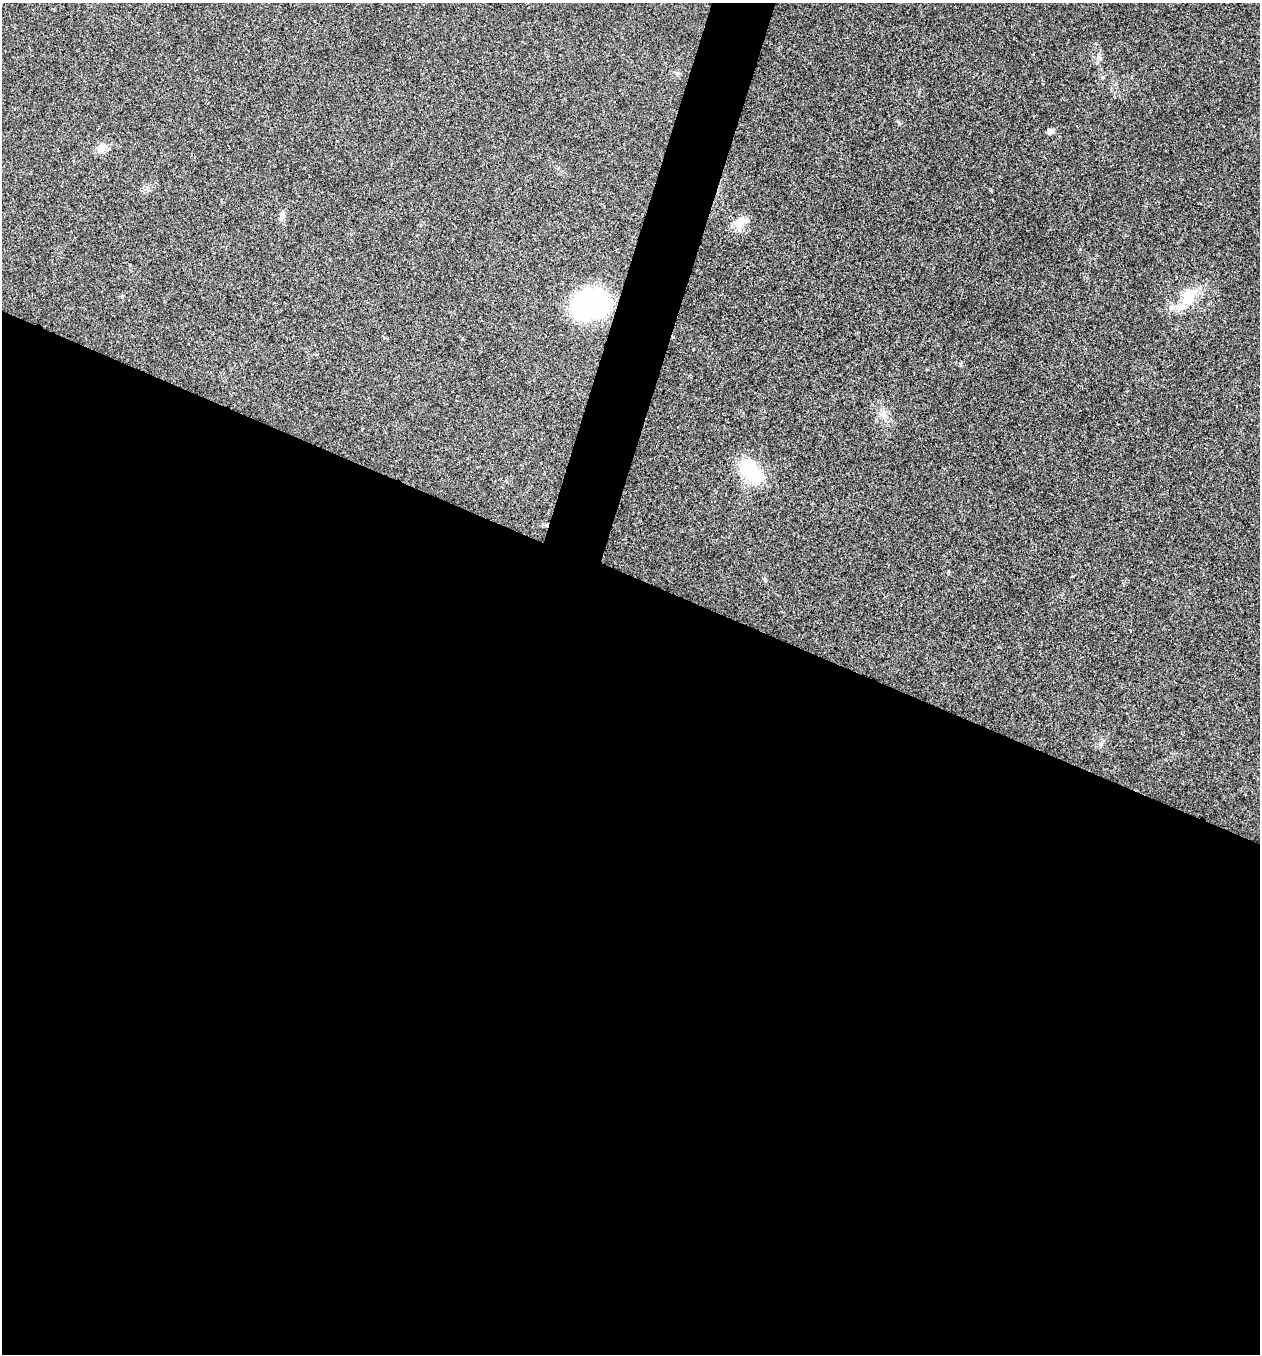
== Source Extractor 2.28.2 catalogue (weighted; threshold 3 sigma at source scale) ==
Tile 14 of 4 x 4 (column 2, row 4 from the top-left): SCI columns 1525-2782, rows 3-1354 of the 5432 x 5418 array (HDU 1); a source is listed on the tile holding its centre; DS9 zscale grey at full resolution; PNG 1262 x 1356 px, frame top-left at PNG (2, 3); no overlay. Shown black and unused: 60% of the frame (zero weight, under 3 of 4 exposures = <1% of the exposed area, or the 3 px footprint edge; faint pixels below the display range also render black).
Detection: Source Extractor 2.28.2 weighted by HDU 2 'WHT'; one run over the whole footprint, this tile lists its part. Background 0.0221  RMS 0.0041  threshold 0.0183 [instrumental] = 3 sigma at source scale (4.5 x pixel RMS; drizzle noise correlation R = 1.50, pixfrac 1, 0.05/0.05 arcsec/px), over >= 5 px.
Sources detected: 11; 1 inside a brighter listed object's ellipse — not listed separately; the other 10 listed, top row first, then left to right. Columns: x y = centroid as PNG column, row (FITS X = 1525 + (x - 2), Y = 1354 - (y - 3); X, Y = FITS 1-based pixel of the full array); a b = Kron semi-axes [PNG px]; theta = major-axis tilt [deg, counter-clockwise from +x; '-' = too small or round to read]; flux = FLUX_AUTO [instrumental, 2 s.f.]
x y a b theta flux
1050 131 7 7 - 1.2
101 149 12 10 33 2.7
991 190 5 3 - 0.35
282 215 13 7 76 1.8
740 223 20 13 55 5.1
1189 296 24 15 59 10
591 304 35 27 16 66
884 415 12 6 -85 2.1
751 472 30 17 -47 22
1101 744 7 5 62 0.92
Unlisted compact peaks at least as high as the median listed source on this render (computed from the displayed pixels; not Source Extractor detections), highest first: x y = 765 580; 898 122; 960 364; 122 296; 1080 249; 1100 58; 677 73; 1033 54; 147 187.